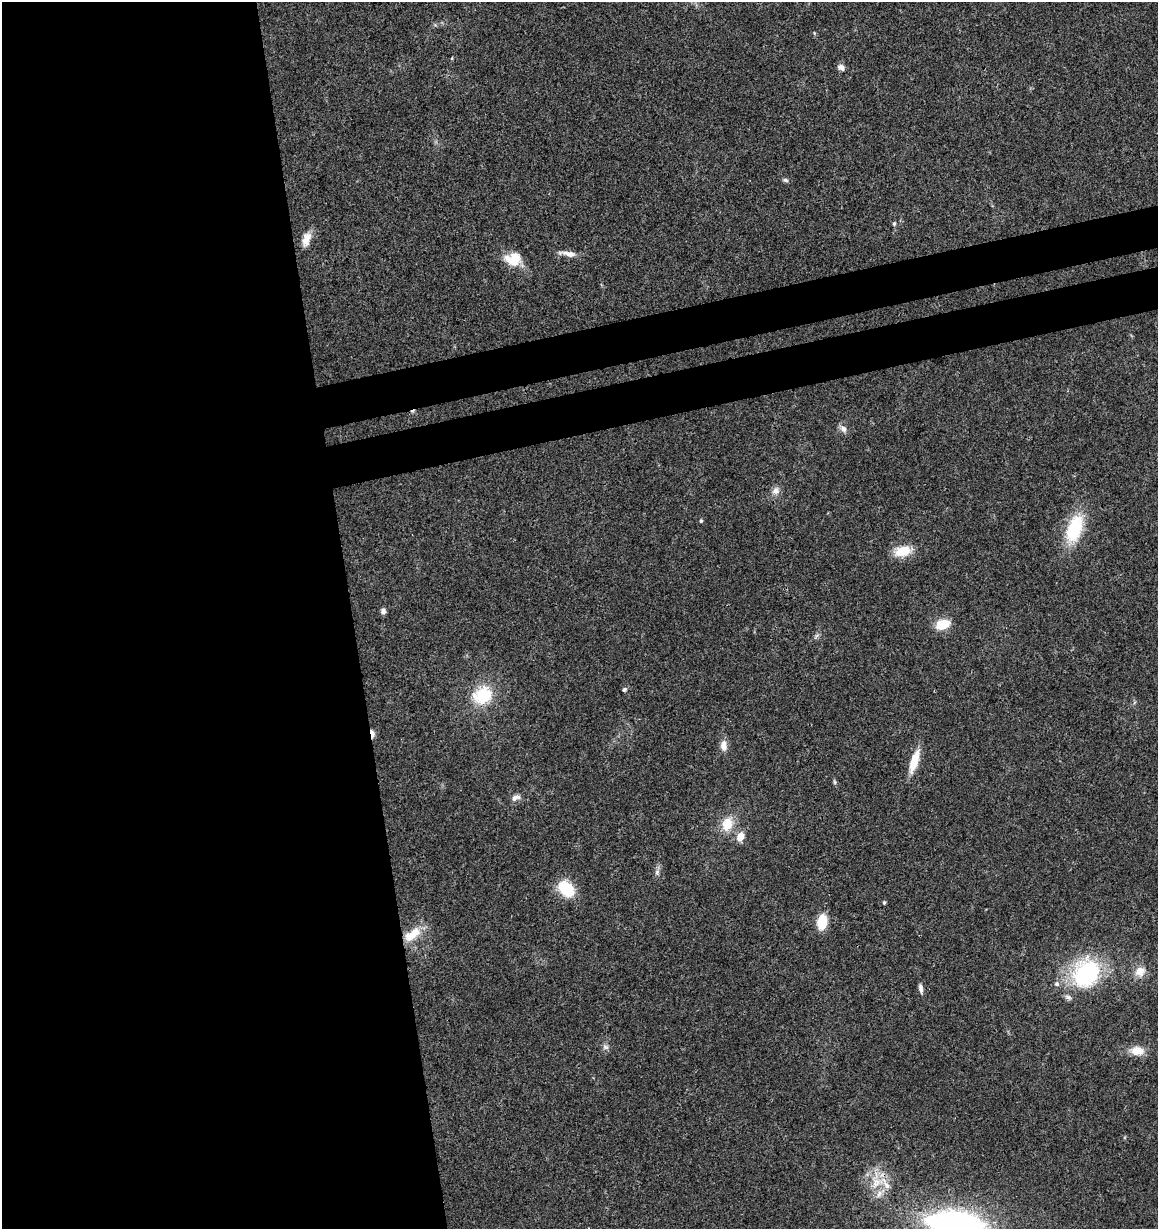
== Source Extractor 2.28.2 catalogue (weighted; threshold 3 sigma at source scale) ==
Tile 9 of 4 x 4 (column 1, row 3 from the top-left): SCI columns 44-1199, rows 1291-2517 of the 4760 x 5028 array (HDU 1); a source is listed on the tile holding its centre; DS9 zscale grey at full resolution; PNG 1160 x 1231 px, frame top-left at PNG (2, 2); no overlay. Shown black and unused: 35% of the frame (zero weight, under 3 of 4 exposures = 5% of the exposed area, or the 3 px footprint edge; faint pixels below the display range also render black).
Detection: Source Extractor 2.28.2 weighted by HDU 2 'WHT'; one run over the whole footprint, this tile lists its part. Background 0.043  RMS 0.0036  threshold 0.016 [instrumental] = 3 sigma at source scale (4.5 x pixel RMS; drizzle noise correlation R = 1.50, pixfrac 1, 0.0396/0.0396 arcsec/px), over >= 5 px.
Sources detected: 39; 1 inside a brighter object's white glare — not listed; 4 inside a brighter listed object's ellipse — not listed separately; the other 34 listed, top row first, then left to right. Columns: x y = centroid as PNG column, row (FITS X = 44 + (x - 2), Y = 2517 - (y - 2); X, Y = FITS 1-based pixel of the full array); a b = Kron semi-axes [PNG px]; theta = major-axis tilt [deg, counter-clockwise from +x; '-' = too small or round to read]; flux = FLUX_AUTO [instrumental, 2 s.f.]
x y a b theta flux
841 67 9 7 -44 1.7
786 180 7 5 -19 0.76
894 223 5 4 - 0.55
306 239 19 10 72 3.6
569 254 18 7 -12 2.8
513 259 20 16 1 7.4
843 429 10 7 -47 1.7
776 491 11 9 77 2
701 521 5 4 - 0.48
1074 529 34 17 72 19
903 551 18 11 12 7.7
383 611 7 6 - 1.1
942 624 12 8 18 9.6
624 689 5 4 - 0.64
482 695 24 20 31 15
372 733 10 4 -79 1.6
724 745 13 8 -89 2.7
914 761 24 8 72 8.3
835 782 6 4 -88 0.53
516 798 13 7 24 1.7
727 824 17 14 71 6.7
740 837 10 7 71 3.8
657 872 6 6 - 0.94
566 889 18 12 -41 14
884 903 4 3 - 0.54
822 922 17 11 79 7.2
412 934 26 12 35 7.8
1140 971 15 13 32 3.9
1084 977 36 29 -57 32
921 988 10 5 -84 1.4
605 1047 9 6 -2 1.1
1137 1051 18 11 -6 4.5
876 1182 20 13 32 7.1
956 1223 68 28 -6 77
Overlapping masked pixels (flux is a lower limit): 2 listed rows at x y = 372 733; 956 1223
Isophote crosses this tile's border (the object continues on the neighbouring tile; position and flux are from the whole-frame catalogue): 1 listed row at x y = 956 1223